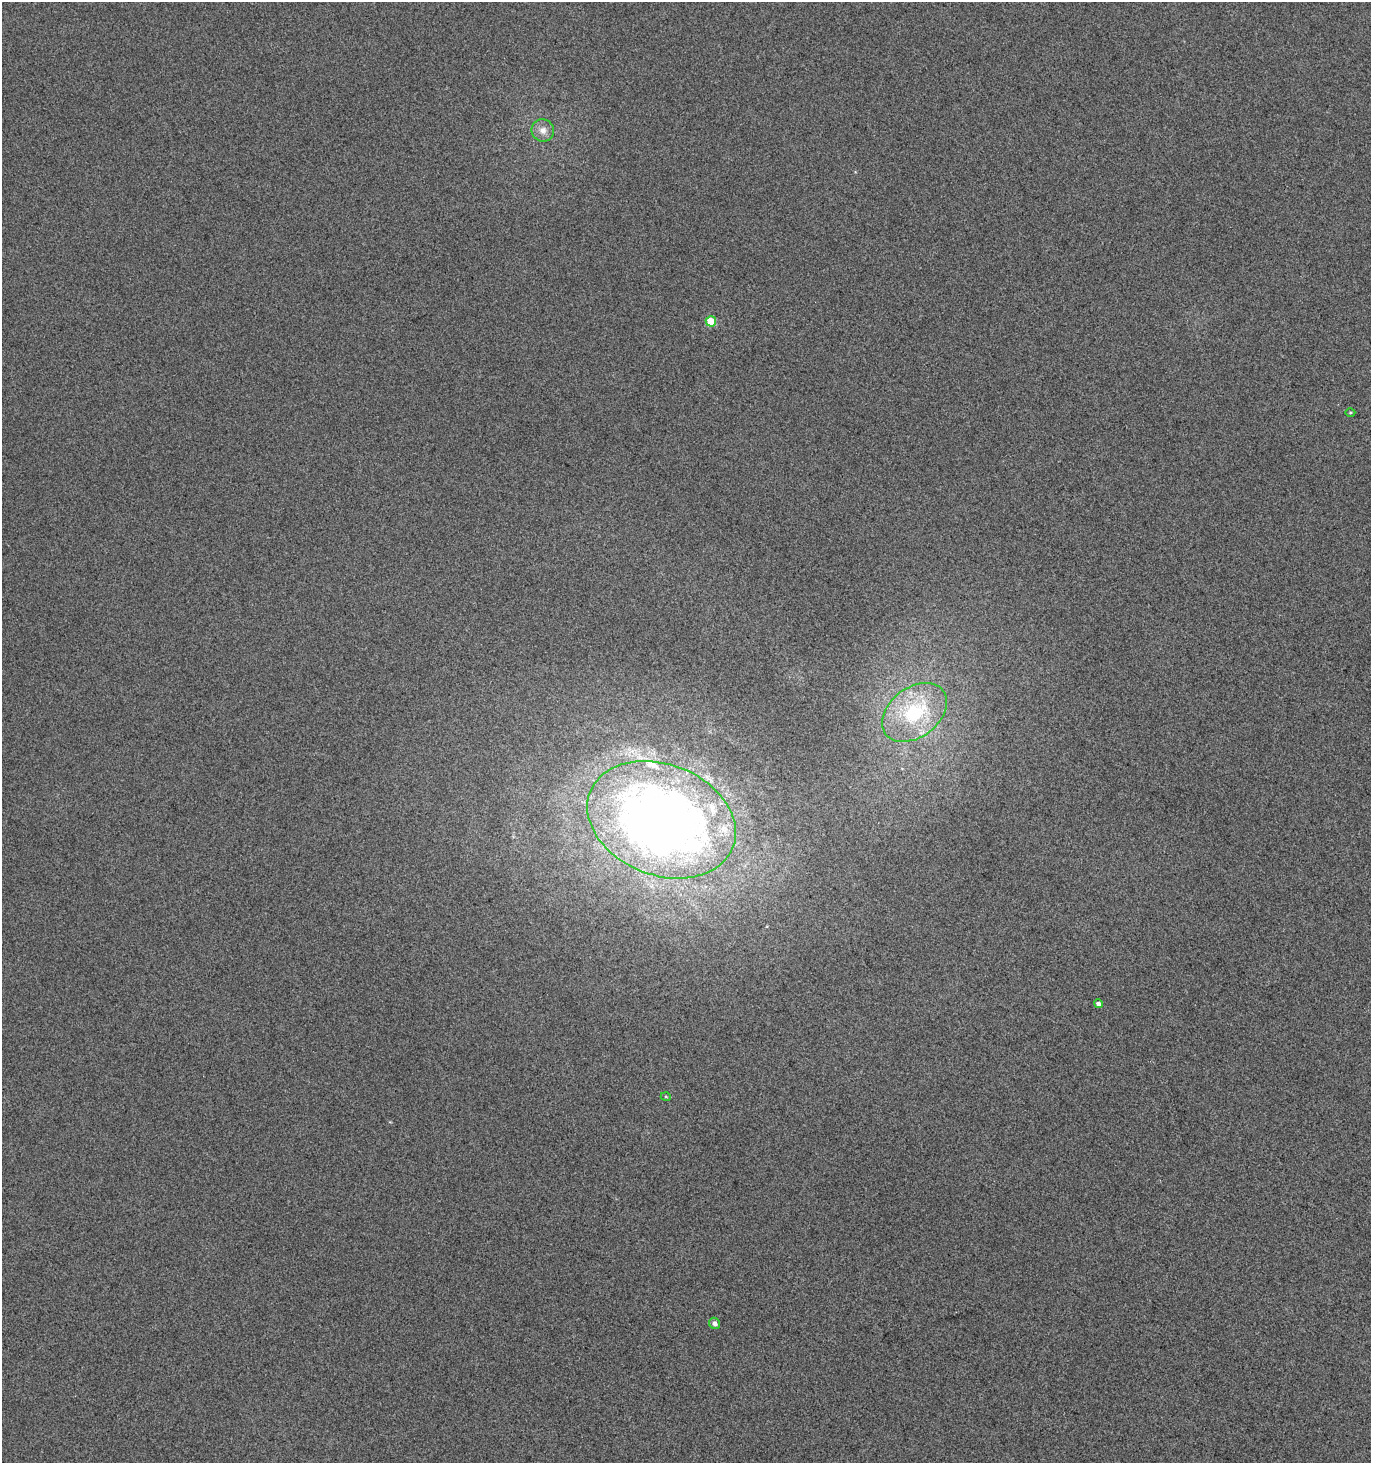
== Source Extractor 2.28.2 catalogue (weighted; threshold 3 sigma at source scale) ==
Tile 6 of 4 x 4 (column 2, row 2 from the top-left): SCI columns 1563-2931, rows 2930-4390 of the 5933 x 5854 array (HDU 1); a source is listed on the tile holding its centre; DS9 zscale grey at full resolution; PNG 1373 x 1465 px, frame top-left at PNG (2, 2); each listed source drawn as its Kron ellipse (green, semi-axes under 4 px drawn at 4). Shown black and unused: <1% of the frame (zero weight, under 3 of 5 exposures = <1% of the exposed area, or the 3 px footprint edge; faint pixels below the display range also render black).
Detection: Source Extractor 2.28.2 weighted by HDU 2 'WHT'; one run over the whole footprint, this tile lists its part. Background 0.0149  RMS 0.086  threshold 0.385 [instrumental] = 3 sigma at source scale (4.5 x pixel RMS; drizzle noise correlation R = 1.50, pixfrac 1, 0.0396/0.0396 arcsec/px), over >= 5 px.
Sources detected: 9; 1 inside a brighter listed object's ellipse — not listed separately; the other 8 listed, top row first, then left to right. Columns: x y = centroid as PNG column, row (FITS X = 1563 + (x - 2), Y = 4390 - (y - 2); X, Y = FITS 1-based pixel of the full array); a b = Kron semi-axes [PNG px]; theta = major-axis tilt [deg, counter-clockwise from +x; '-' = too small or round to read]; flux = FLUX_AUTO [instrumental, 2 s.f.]
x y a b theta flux
543 130 11 11 - 67
711 321 5 5 - 260
1350 412 5 3 - 8.4
914 712 36 24 37 700
662 820 77 55 -22 8000
1098 1004 4 4 - 32
666 1097 5 3 - 7.1
715 1323 6 5 - 39